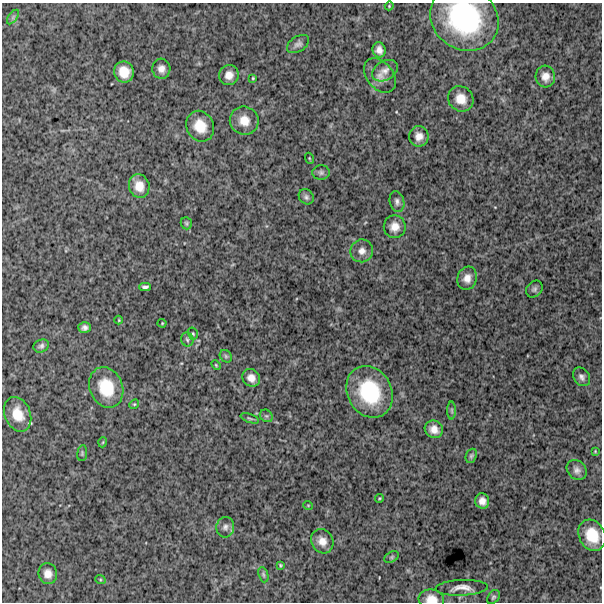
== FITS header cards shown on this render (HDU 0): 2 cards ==
NAXIS1  =                  600
NAXIS2  =                  600

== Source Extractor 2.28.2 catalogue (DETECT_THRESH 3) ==
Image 600 x 600 px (HDU 0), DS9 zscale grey, 1 PNG px = 1 image px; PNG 604 x 604 px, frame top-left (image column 1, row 600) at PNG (2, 3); each listed source drawn as its Kron ellipse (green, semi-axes under 4 px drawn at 4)
Background 1070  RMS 260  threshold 773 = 3 sigma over >= 5 px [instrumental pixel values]
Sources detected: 64; all 64 listed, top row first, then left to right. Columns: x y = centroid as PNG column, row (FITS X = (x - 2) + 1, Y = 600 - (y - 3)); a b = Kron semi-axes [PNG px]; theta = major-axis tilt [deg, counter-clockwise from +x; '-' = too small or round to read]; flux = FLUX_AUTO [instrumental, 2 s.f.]
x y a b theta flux
389 6 4 3 - 1.5e+04
13 17 8 4 54 3.3e+04
464 18 36 31 -36 2.3e+06
298 44 12 7 32 7.1e+04
379 50 7 6 - 9.2e+04
161 69 10 9 - 1.1e+05
385 71 14 9 31 1.1e+05
124 72 10 9 - 2.6e+05
229 75 10 9 - 1.4e+05
380 76 19 13 -51 1.7e+05
545 77 11 9 -85 1.4e+05
253 78 3 2 - 1.5e+04
461 99 13 12 - 2.5e+05
244 121 14 14 - 2.5e+05
200 126 16 13 -61 3.4e+05
419 136 10 9 - 1.3e+05
309 158 5 3 - 1.6e+04
321 173 9 7 -1 4.8e+04
139 186 12 10 -71 2.1e+05
306 197 8 7 - 5.0e+04
397 201 10 7 -77 6.4e+04
186 223 6 5 - 2.8e+04
395 227 11 11 - 1.6e+05
362 251 11 11 - 1.3e+05
467 278 12 9 72 1.4e+05
145 287 6 3 1 4.1e+04
534 289 9 7 47 4.6e+04
119 320 4 3 - 1.4e+04
162 323 4 4 - 1.7e+04
85 328 6 5 - 6.2e+04
193 334 6 5 - 2.6e+04
187 339 7 6 - 4.2e+04
41 346 8 6 25 5.1e+04
226 356 7 5 -46 3.4e+04
216 365 5 3 - 1.7e+04
582 377 10 7 -54 7.0e+04
251 378 9 8 - 1.3e+05
106 387 21 16 -68 6.0e+05
370 392 27 22 -61 1.2e+06
134 404 5 4 - 2.0e+04
452 410 9 4 -89 3.5e+04
18 414 18 13 -68 3.2e+05
266 416 7 5 -42 3.5e+04
250 418 10 3 -20 3.0e+04
434 429 9 8 - 1.4e+05
103 442 5 3 - 1.4e+04
595 451 4 4 - 1.6e+04
82 453 8 5 83 2.6e+04
471 456 7 5 69 3.3e+04
577 470 11 9 -48 8.7e+04
380 498 4 3 - 1.7e+04
482 501 7 7 - 1.1e+05
308 505 5 3 - 1.4e+04
225 527 10 9 - 8.4e+04
592 535 16 13 -62 4.4e+05
322 541 12 10 -61 1.5e+05
392 557 8 5 27 2.9e+04
280 565 4 3 - 1.9e+04
48 574 10 9 - 1.4e+05
263 575 8 4 -71 3.4e+04
100 579 5 3 - 1.8e+04
462 588 26 7 2 1.4e+05
493 597 8 5 52 3.4e+04
431 599 13 9 -5 1.9e+05
At the frame edge (FLAGS 8, measured only in part): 2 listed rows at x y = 464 18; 431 599